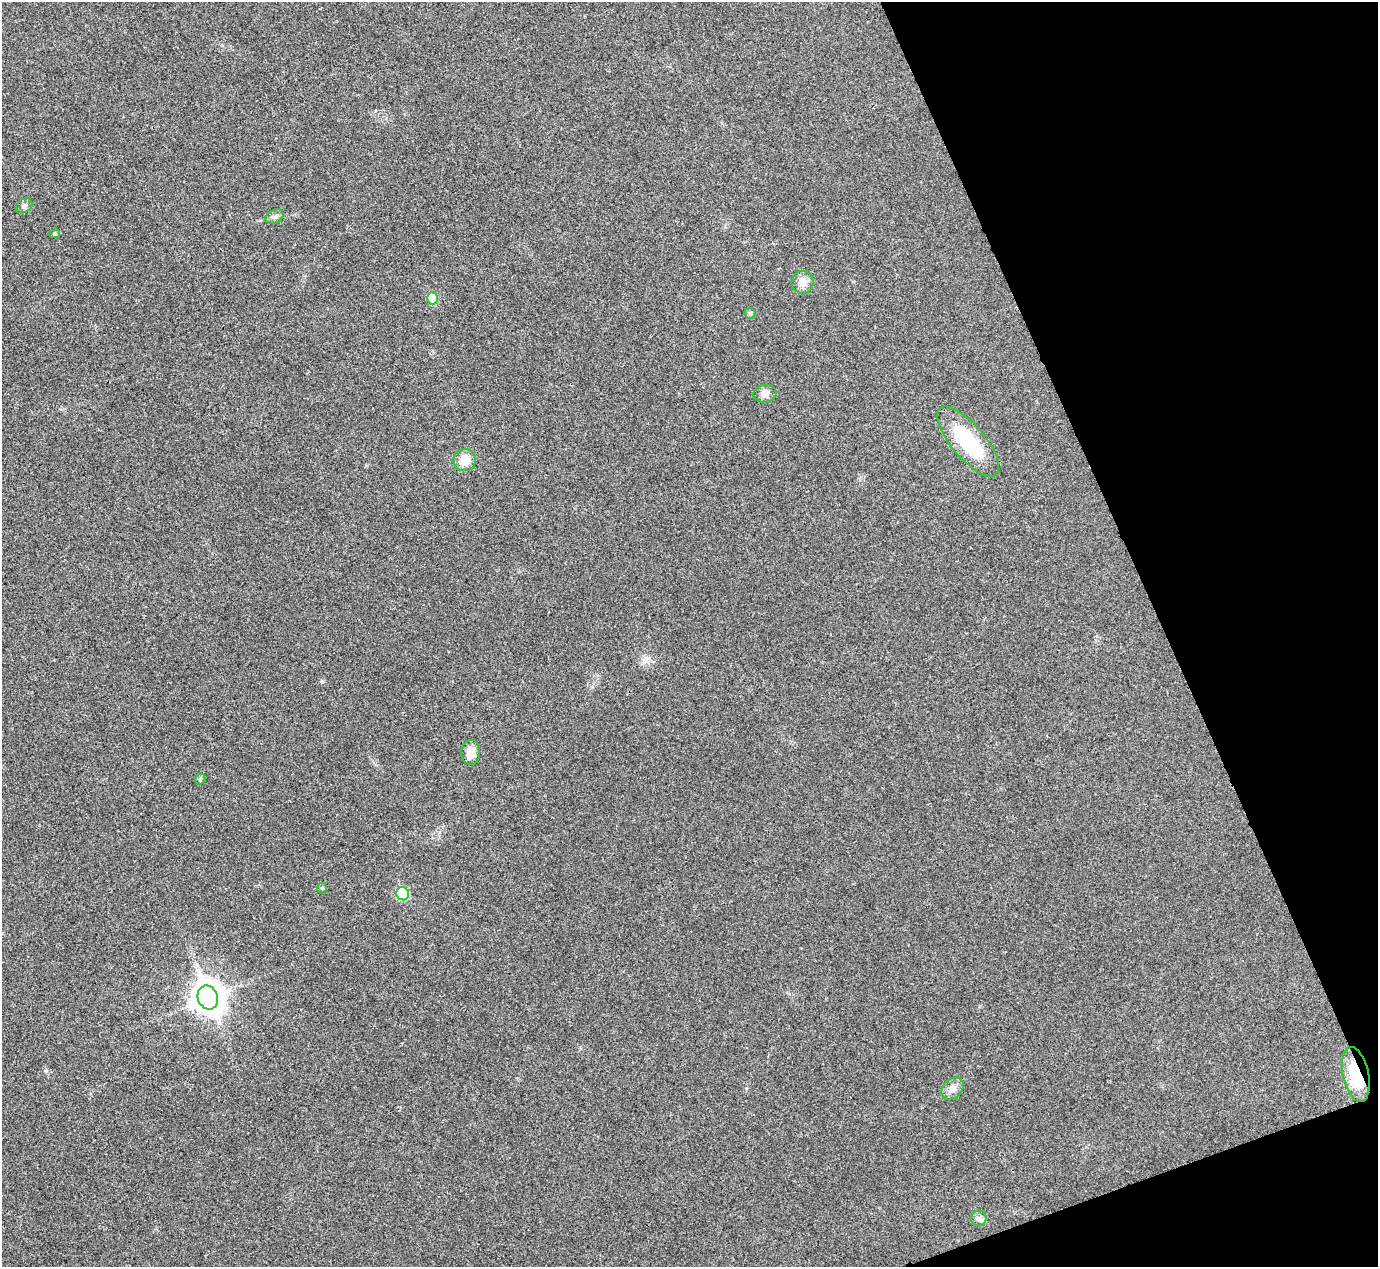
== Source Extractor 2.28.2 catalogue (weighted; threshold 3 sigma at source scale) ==
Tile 12 of 4 x 4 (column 4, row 3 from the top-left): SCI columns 4134-5509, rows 1423-2687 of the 5517 x 5505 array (HDU 1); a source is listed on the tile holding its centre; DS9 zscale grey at full resolution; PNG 1380 x 1269 px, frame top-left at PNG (2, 2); each listed source drawn as its Kron ellipse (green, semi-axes under 4 px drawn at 4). Shown black and unused: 18% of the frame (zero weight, under 3 of 4 exposures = <1% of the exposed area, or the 3 px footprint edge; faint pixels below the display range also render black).
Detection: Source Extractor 2.28.2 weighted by HDU 2 'WHT'; one run over the whole footprint, this tile lists its part. Background 0.0197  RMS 0.0059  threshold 0.0265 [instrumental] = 3 sigma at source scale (4.5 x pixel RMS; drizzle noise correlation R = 1.50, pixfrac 1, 0.05/0.05 arcsec/px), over >= 5 px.
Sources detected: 17; all 17 listed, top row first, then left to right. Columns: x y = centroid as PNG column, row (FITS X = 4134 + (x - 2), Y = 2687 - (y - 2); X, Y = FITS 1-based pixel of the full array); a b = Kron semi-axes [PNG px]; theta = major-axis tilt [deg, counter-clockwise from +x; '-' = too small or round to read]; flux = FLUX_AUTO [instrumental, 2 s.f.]
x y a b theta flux
24 206 9 6 32 1.8
274 217 10 6 27 1.9
55 234 5 4 - 0.88
803 282 11 11 - 5.2
432 298 6 5 - 15
750 313 5 5 - 0.87
765 394 11 9 6 3
968 441 44 16 -50 36
465 460 11 11 - 8.3
471 752 12 9 87 6.5
200 779 5 5 - 0.94
322 888 5 5 - 0.79
403 894 7 6 - 35
208 997 12 10 -67 770
1356 1074 28 13 -78 21
953 1089 12 9 47 4.1
978 1218 8 8 - 2.2
Overlapping masked pixels (flux is a lower limit): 2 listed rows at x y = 208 997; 1356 1074
Unlisted compact peaks at least as high as the median listed source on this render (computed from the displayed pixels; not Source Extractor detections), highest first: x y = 322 682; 46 1071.